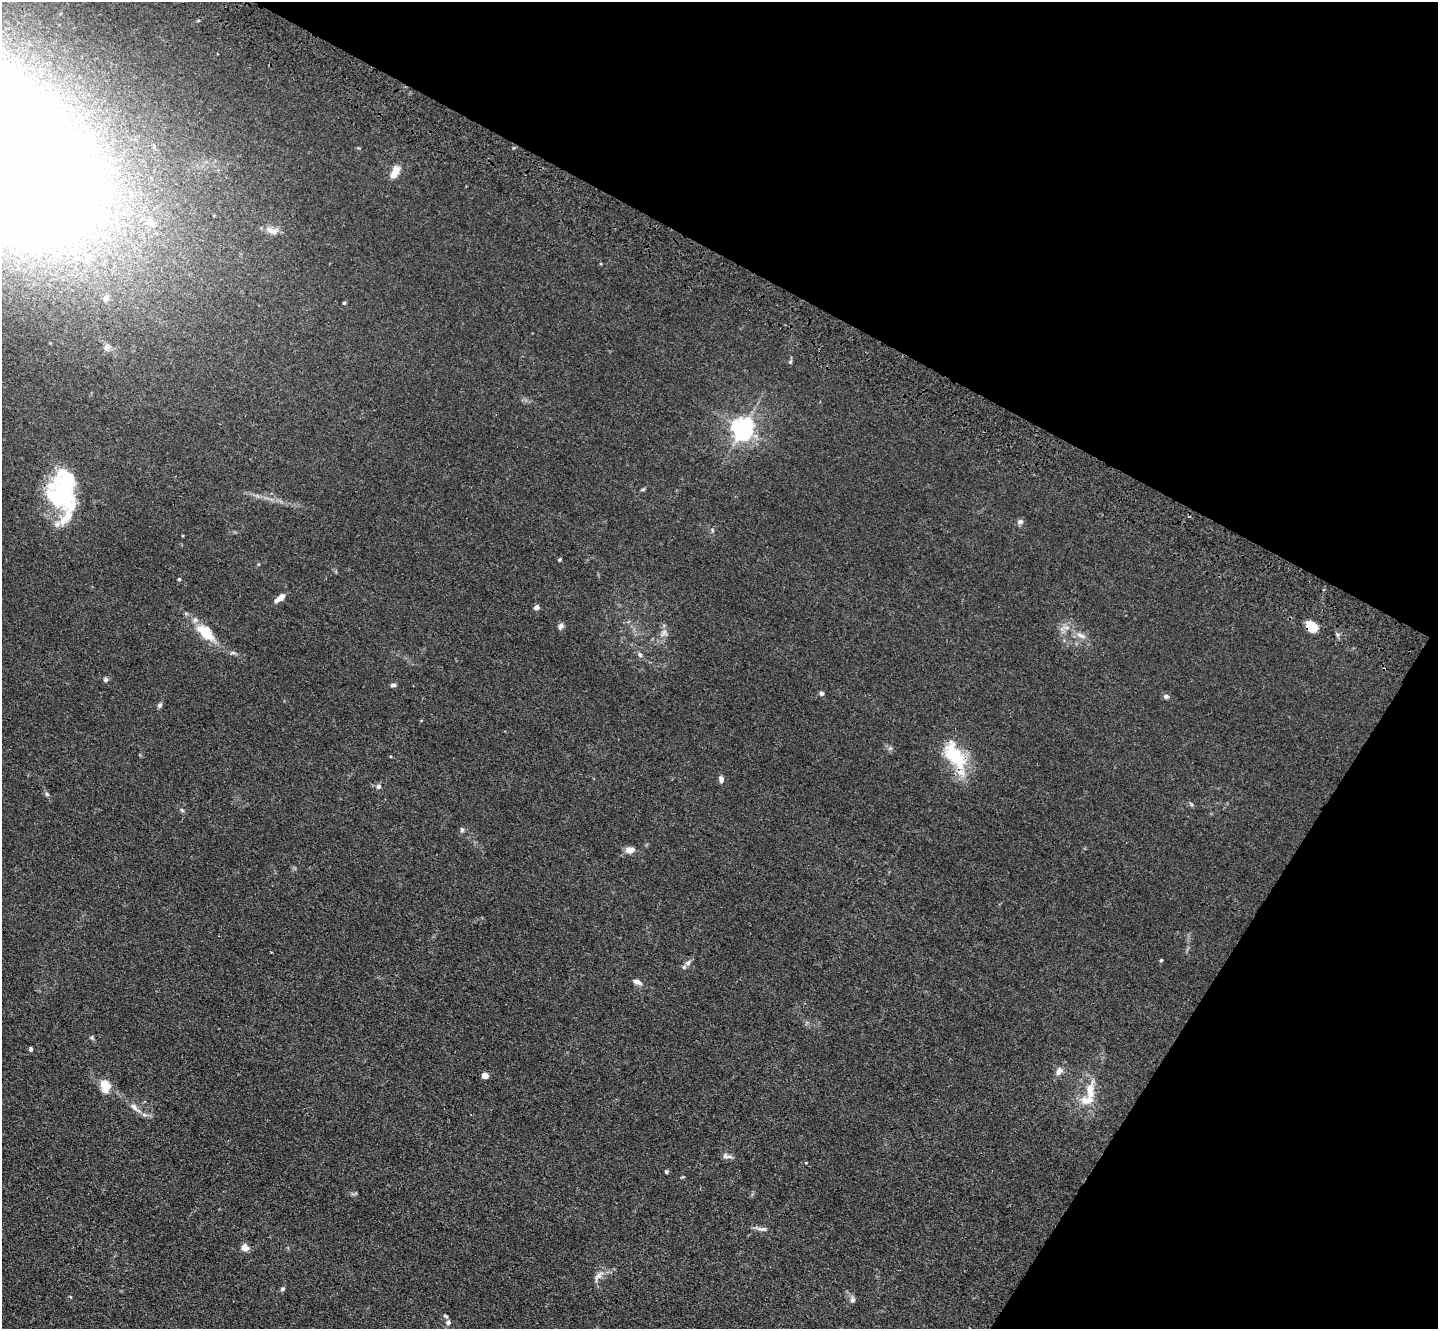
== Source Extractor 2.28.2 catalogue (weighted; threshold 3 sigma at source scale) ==
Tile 8 of 4 x 4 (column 4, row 2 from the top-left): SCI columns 4360-5795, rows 3029-4355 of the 5849 x 5918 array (HDU 1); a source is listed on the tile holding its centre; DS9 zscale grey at full resolution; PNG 1440 x 1331 px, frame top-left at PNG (2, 2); no overlay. Shown black and unused: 28% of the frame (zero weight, under 3 of 4 exposures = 5% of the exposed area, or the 3 px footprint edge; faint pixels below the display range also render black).
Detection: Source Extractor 2.28.2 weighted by HDU 2 'WHT'; one run over the whole footprint, this tile lists its part. Background 0.0331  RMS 0.0043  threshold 0.0194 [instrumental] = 3 sigma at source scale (4.5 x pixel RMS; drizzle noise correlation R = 1.50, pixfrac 1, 0.05/0.05 arcsec/px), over >= 5 px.
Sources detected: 67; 5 inside a brighter object's white glare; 2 cosmic-ray / hot-pixel residue — not listed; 5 inside a brighter listed object's ellipse — not listed separately; the other 55 listed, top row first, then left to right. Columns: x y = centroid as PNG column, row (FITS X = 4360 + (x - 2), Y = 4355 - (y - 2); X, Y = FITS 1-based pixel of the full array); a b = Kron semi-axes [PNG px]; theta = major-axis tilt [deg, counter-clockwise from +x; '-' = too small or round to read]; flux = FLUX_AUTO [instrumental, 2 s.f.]
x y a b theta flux
396 171 12 9 77 4.1
92 187 12 9 25 5.2
150 223 12 8 8 2.6
270 230 11 8 -21 2.8
89 257 10 8 75 3.1
106 298 6 5 - 2.6
344 303 4 4 - 0.53
106 348 9 7 81 1.5
790 362 6 4 44 0.57
743 428 7 7 - 310
643 489 6 4 19 0.51
62 494 31 19 -45 22
1020 521 8 7 - 1.3
560 559 4 3 - 0.49
179 579 4 4 - 0.54
280 598 12 5 36 3.2
536 608 6 5 - 1.8
561 626 8 6 49 1.2
1310 626 14 8 -70 5.5
205 633 26 14 -42 11
664 633 12 6 54 2
1081 635 15 7 -26 2.6
640 655 7 5 -72 0.97
106 680 6 6 - 0.85
393 685 7 4 0 0.95
822 693 4 4 - 1.6
1166 696 8 6 8 0.98
160 705 6 5 - 1.1
955 755 42 21 -58 21
721 779 8 6 -89 1.4
378 787 6 6 - 1.2
47 794 6 5 - 0.78
182 810 6 4 -45 0.64
462 830 6 5 - 0.83
630 850 10 7 6 3.3
271 952 2 2 - 0.34
1161 960 4 3 - 0.55
688 963 10 7 52 1.7
637 982 14 6 -22 1.8
92 1038 6 5 - 0.63
31 1049 4 4 - 0.78
1059 1071 10 7 64 2.2
485 1076 5 4 - 4.9
105 1086 17 12 -74 5.9
1090 1089 28 10 71 6.9
134 1107 19 7 -44 3
727 1156 14 6 -10 1.5
806 1163 3 3 - 0.27
666 1172 4 4 - 0.57
762 1229 17 4 -4 1.5
245 1247 8 7 - 2.9
598 1276 19 7 53 2.7
282 1289 6 5 - 0.71
852 1300 8 7 - 1.3
448 1322 7 7 - 1.3
Overlapping masked pixels (flux is a lower limit): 2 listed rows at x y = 1310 626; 955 755